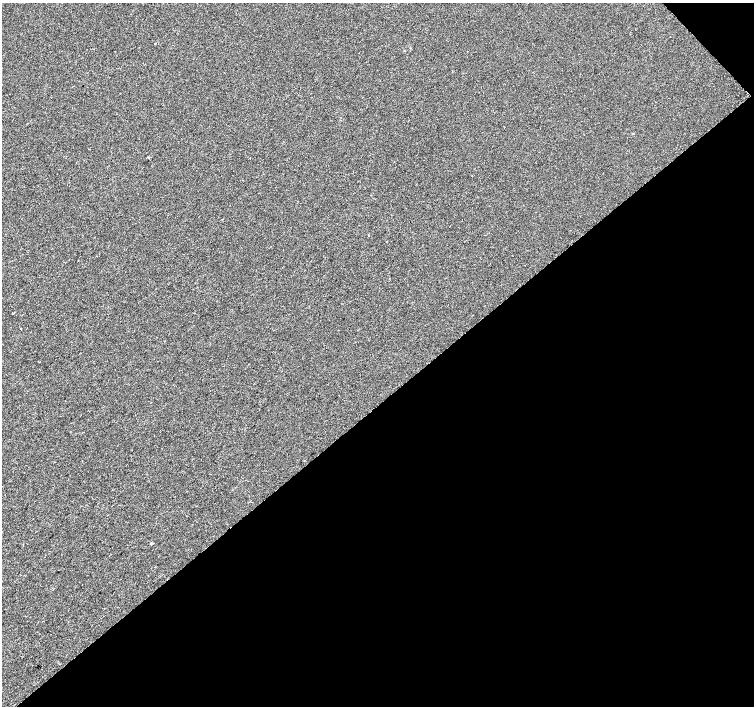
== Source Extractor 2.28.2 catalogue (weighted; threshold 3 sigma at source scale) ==
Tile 12 of 4 x 4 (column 4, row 3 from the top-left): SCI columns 4518-6021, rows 1621-3027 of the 6021 x 5991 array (HDU 1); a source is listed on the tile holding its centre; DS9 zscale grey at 2 x 2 block average (1 PNG px = mean of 2 x 2 image px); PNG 756 x 708 px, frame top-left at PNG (2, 3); no overlay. Shown black and unused: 44% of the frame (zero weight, under 2 of 3 exposures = <1% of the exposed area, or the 3 px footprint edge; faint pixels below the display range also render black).
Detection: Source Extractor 2.28.2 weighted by HDU 2 'WHT'; one run over the whole footprint, this tile lists its part. Background -2.44e-04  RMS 0.0042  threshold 0.0187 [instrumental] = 3 sigma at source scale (4.5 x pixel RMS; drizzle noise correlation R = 1.50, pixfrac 1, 0.0396/0.0396 arcsec/px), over >= 5 px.
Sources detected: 5; all 5 listed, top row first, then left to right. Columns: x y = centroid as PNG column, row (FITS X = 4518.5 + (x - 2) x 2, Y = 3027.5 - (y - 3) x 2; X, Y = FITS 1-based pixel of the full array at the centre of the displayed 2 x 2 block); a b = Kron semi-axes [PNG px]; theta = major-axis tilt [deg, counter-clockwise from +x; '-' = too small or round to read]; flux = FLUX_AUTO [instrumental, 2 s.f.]
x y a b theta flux
148 157 2 2 - 1
369 236 2 2 - 0.43
387 241 2 2 - 0.5
21 329 2 2 - 1.2
151 543 3 2 - 1.6